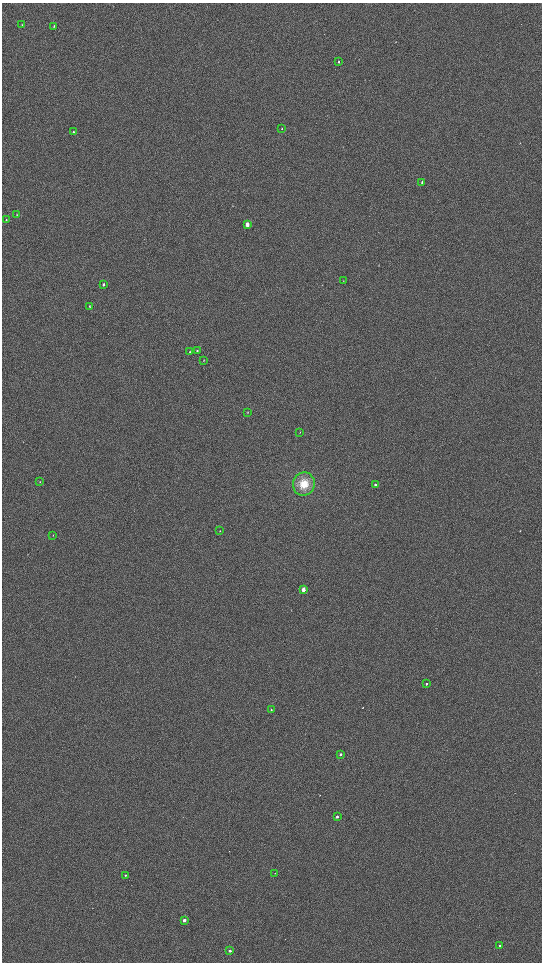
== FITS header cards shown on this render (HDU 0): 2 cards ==
NAXIS1  =                 1080 / length of data axis 1
NAXIS2  =                 1920 / length of data axis 2

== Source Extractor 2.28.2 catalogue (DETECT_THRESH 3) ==
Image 1080 x 1920 px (HDU 0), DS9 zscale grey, zoomed out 1/2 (1 PNG px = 2 x 2 image px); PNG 544 x 964 px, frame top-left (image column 1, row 1919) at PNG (2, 3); each listed source drawn as its Kron ellipse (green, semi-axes under 4 px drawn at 4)
Background 896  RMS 120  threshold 364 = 3 sigma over >= 5 px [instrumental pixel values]
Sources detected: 33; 1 cannot appear on this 1/2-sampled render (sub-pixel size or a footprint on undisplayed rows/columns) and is neither listed nor drawn; the other 32 listed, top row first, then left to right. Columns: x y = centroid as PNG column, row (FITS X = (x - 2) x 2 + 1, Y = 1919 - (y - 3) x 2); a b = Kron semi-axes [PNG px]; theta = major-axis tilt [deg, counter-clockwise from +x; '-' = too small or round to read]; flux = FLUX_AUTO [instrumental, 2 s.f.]
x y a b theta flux
22 25 2 2 - 9200
54 26 3 2 - 17000
339 61 3 2 - 16000
282 129 3 2 - 15000
73 132 2 2 - 13000
422 182 3 2 - 29000
17 214 3 2 - 8400
6 220 2 2 - 9200
247 224 3 2 - 180000
343 281 3 2 - 9900
103 284 3 2 - 32000
89 306 3 2 - 11000
197 351 3 2 - 26000
190 352 4 2 - 17000
204 360 2 2 - 9000
248 412 3 2 - 7700
300 432 3 2 - 7700
40 482 3 2 - 8700
304 484 12 11 - 410000
375 485 3 2 - 39000
220 531 3 2 - 8500
53 535 2 2 - 10000
303 589 3 2 - 180000
426 684 3 2 - 23000
271 710 3 2 - 23000
340 754 3 2 - 50000
337 817 3 2 - 42000
275 873 2 2 - 9300
125 875 2 2 - 19000
184 920 2 2 - 110000
500 946 2 2 - 42000
230 951 2 2 - 61000
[1 sub-pixel or undisplayed-footprint detection neither listed nor drawn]